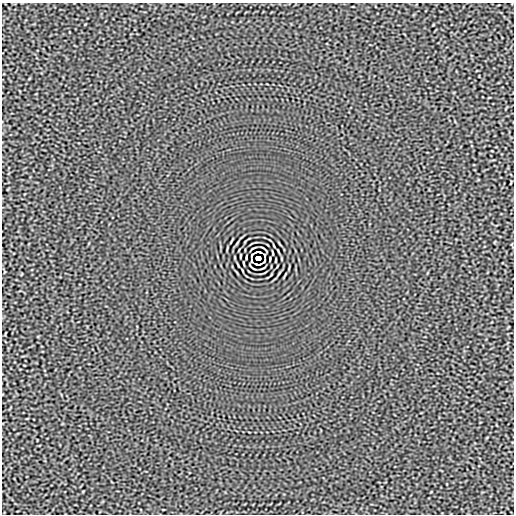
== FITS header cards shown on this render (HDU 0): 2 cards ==
NAXIS1  =                  512
NAXIS2  =                  512

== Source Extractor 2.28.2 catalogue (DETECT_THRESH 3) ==
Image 512 x 512 px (HDU 0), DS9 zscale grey, 1 PNG px = 1 image px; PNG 516 x 516 px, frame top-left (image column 1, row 512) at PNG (2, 3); no overlay
Background -3.07e-05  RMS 0.0015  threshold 0.00465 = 3 sigma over >= 5 px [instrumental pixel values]
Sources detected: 9; all 9 listed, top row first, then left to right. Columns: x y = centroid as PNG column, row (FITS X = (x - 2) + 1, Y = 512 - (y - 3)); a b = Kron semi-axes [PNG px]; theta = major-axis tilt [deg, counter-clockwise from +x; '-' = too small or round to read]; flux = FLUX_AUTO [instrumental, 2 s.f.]
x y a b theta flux
258 252 6 2 0 0.15
252 255 5 2 - 0.032
240 256 3 2 - 0.064
258 258 5 4 - 4
276 260 3 2 - 0.064
251 261 3 2 - 0.082
264 261 5 2 - 0.032
244 263 4 2 - 0.086
258 264 6 2 0 0.15